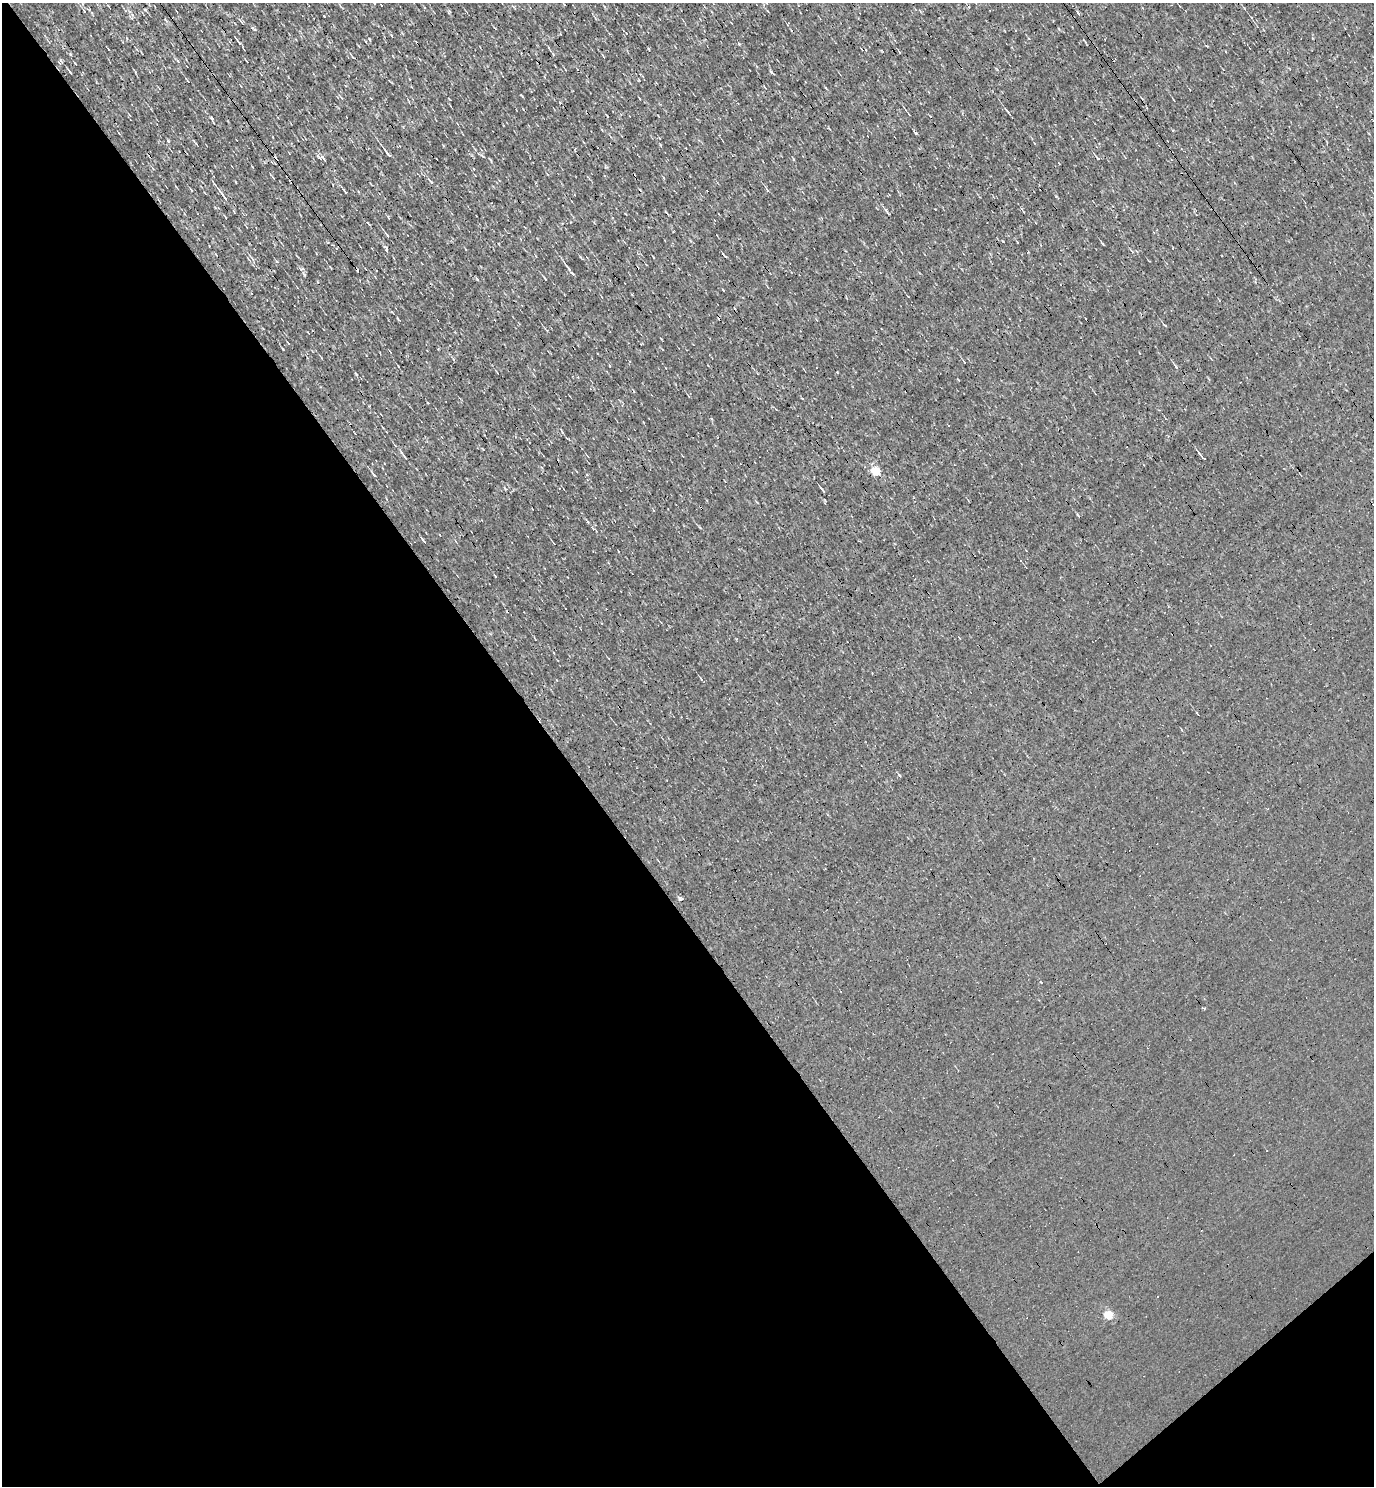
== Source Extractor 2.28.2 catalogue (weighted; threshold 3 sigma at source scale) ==
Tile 14 of 4 x 4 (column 2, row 4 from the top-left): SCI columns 1526-2897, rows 1-1484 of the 5935 x 5937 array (HDU 1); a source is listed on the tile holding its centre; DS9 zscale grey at full resolution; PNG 1376 x 1488 px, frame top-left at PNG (2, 3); no overlay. Shown black and unused: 42% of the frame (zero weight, under 3 of 4 exposures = <1% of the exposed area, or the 3 px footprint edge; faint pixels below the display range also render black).
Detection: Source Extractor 2.28.2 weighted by HDU 2 'WHT'; one run over the whole footprint, this tile lists its part. Background 0.00207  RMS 0.043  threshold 0.193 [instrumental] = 3 sigma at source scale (4.5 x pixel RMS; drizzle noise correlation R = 1.50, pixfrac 1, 0.05/0.05 arcsec/px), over >= 5 px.
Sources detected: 37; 3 cosmic-ray / hot-pixel residue — not listed; the other 34 listed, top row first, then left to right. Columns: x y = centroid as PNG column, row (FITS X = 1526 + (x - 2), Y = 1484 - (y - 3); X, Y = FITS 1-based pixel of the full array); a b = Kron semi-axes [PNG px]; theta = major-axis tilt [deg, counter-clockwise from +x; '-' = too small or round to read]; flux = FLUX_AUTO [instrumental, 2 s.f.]
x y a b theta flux
84 11 6 3 -56 5.1
324 16 3 2 - 2.6
239 42 8 2 -52 12
899 52 4 3 - 3.1
71 54 4 3 - 4.9
70 73 5 3 - 5.4
212 118 4 3 - 5.4
387 153 13 3 -54 16
482 156 8 3 -45 5
323 158 8 2 -50 5.9
1097 158 6 3 -54 5.2
793 159 3 3 - 5
431 182 7 3 -45 6.6
767 190 7 3 -56 5.3
345 192 3 2 - 5.3
223 196 20 4 -54 27
887 212 11 2 -55 7.3
387 235 7 3 -50 6.9
1103 244 5 3 - 3.8
386 247 5 3 - 6.3
725 256 5 3 - 4.4
568 268 12 4 -53 13
544 278 5 2 - 4.4
1176 367 6 3 -55 7.3
562 432 5 3 - 3.7
405 457 7 2 -46 4.8
1202 457 10 2 -48 7.8
876 471 5 5 - 190
374 474 8 3 -52 6.7
823 490 8 2 -49 5.2
424 541 5 3 - 4
701 679 5 2 - 3.7
1204 1008 3 3 - 4.5
1109 1315 5 4 - 130
Isophote crosses this tile's border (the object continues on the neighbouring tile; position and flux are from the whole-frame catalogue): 1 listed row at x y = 84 11
Unlisted compact peaks at least as high as the median listed source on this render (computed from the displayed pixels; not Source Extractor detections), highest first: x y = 916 133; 739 44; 168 141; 771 72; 304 275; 477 279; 899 775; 356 374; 283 349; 1056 196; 369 39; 254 29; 1078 12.